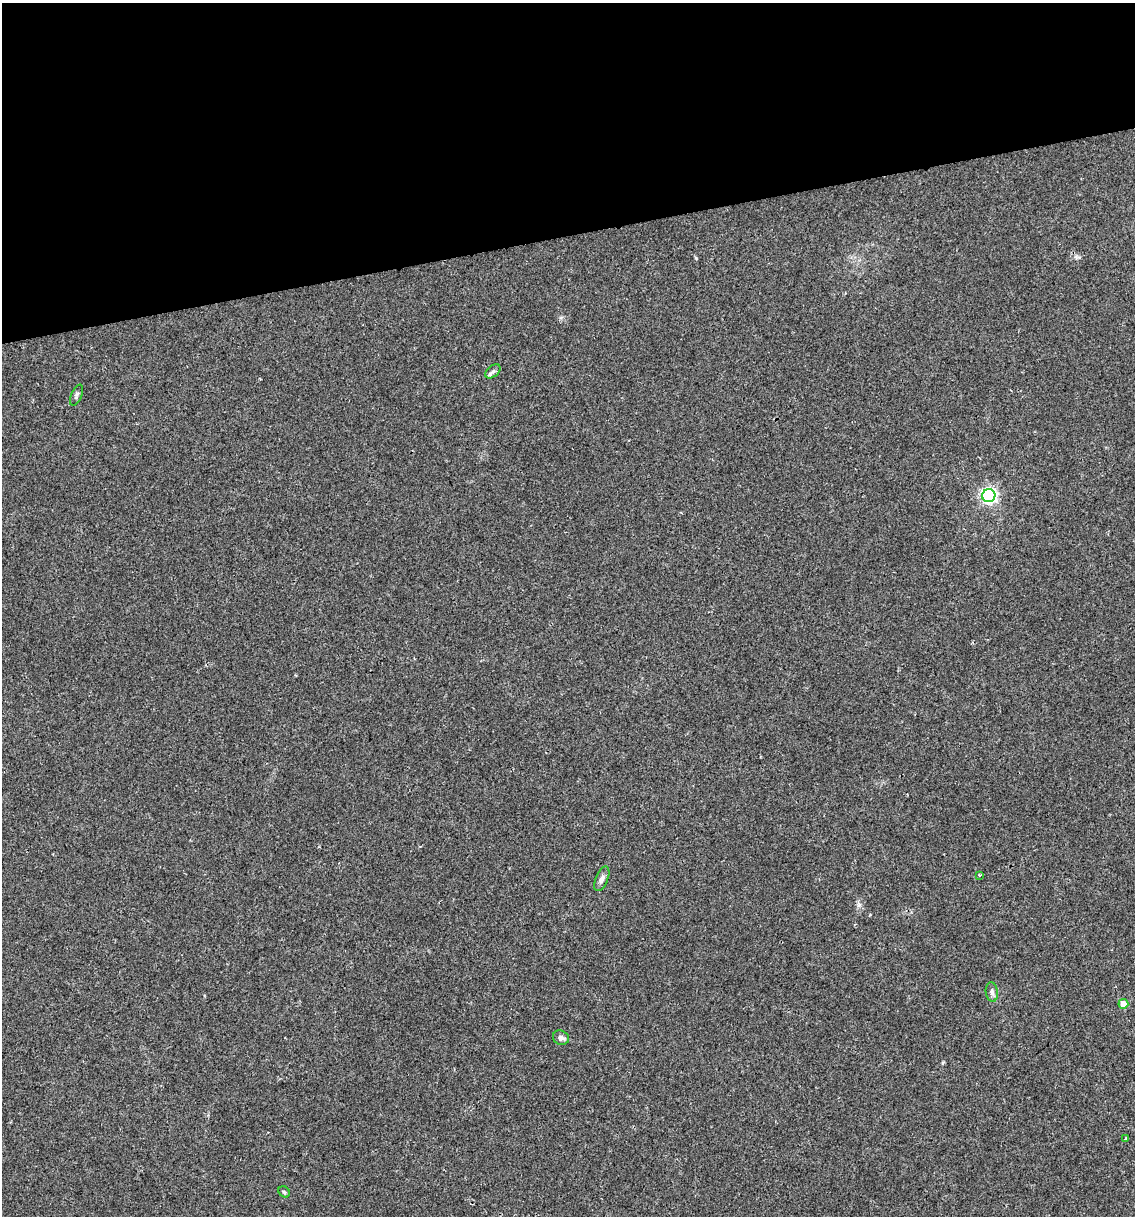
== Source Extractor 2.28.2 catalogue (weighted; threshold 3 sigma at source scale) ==
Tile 3 of 4 x 4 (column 3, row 1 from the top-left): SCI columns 2337-3469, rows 3642-4855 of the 4627 x 4856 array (HDU 1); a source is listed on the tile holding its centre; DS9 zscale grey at full resolution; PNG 1137 x 1218 px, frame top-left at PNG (2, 3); each listed source drawn as its Kron ellipse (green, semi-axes under 4 px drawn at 4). Shown black and unused: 19% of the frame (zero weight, under 2 of 3 exposures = <1% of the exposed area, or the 3 px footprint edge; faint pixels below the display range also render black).
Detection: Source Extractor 2.28.2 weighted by HDU 2 'WHT'; one run over the whole footprint, this tile lists its part. Background 0.0176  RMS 0.0045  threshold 0.0202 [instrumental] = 3 sigma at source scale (4.5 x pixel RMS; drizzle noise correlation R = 1.50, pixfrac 1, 0.0396/0.0396 arcsec/px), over >= 5 px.
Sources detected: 10; all 10 listed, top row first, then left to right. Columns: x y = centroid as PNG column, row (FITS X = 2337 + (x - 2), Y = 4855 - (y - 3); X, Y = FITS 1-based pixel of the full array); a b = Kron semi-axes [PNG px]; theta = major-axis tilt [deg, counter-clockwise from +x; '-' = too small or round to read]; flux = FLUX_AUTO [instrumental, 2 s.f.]
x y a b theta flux
493 371 9 5 40 1.3
76 395 11 5 67 1.1
989 496 6 6 - 130
980 875 3 3 - 0.46
602 879 13 6 68 2
992 992 9 6 -81 1.7
1123 1004 5 5 - 7.6
561 1038 8 7 - 1.9
1126 1138 4 3 - 2.1
284 1192 6 5 - 0.75
Unlisted compact peaks at least as high as the median listed source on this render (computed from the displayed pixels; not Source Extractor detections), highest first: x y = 696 258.